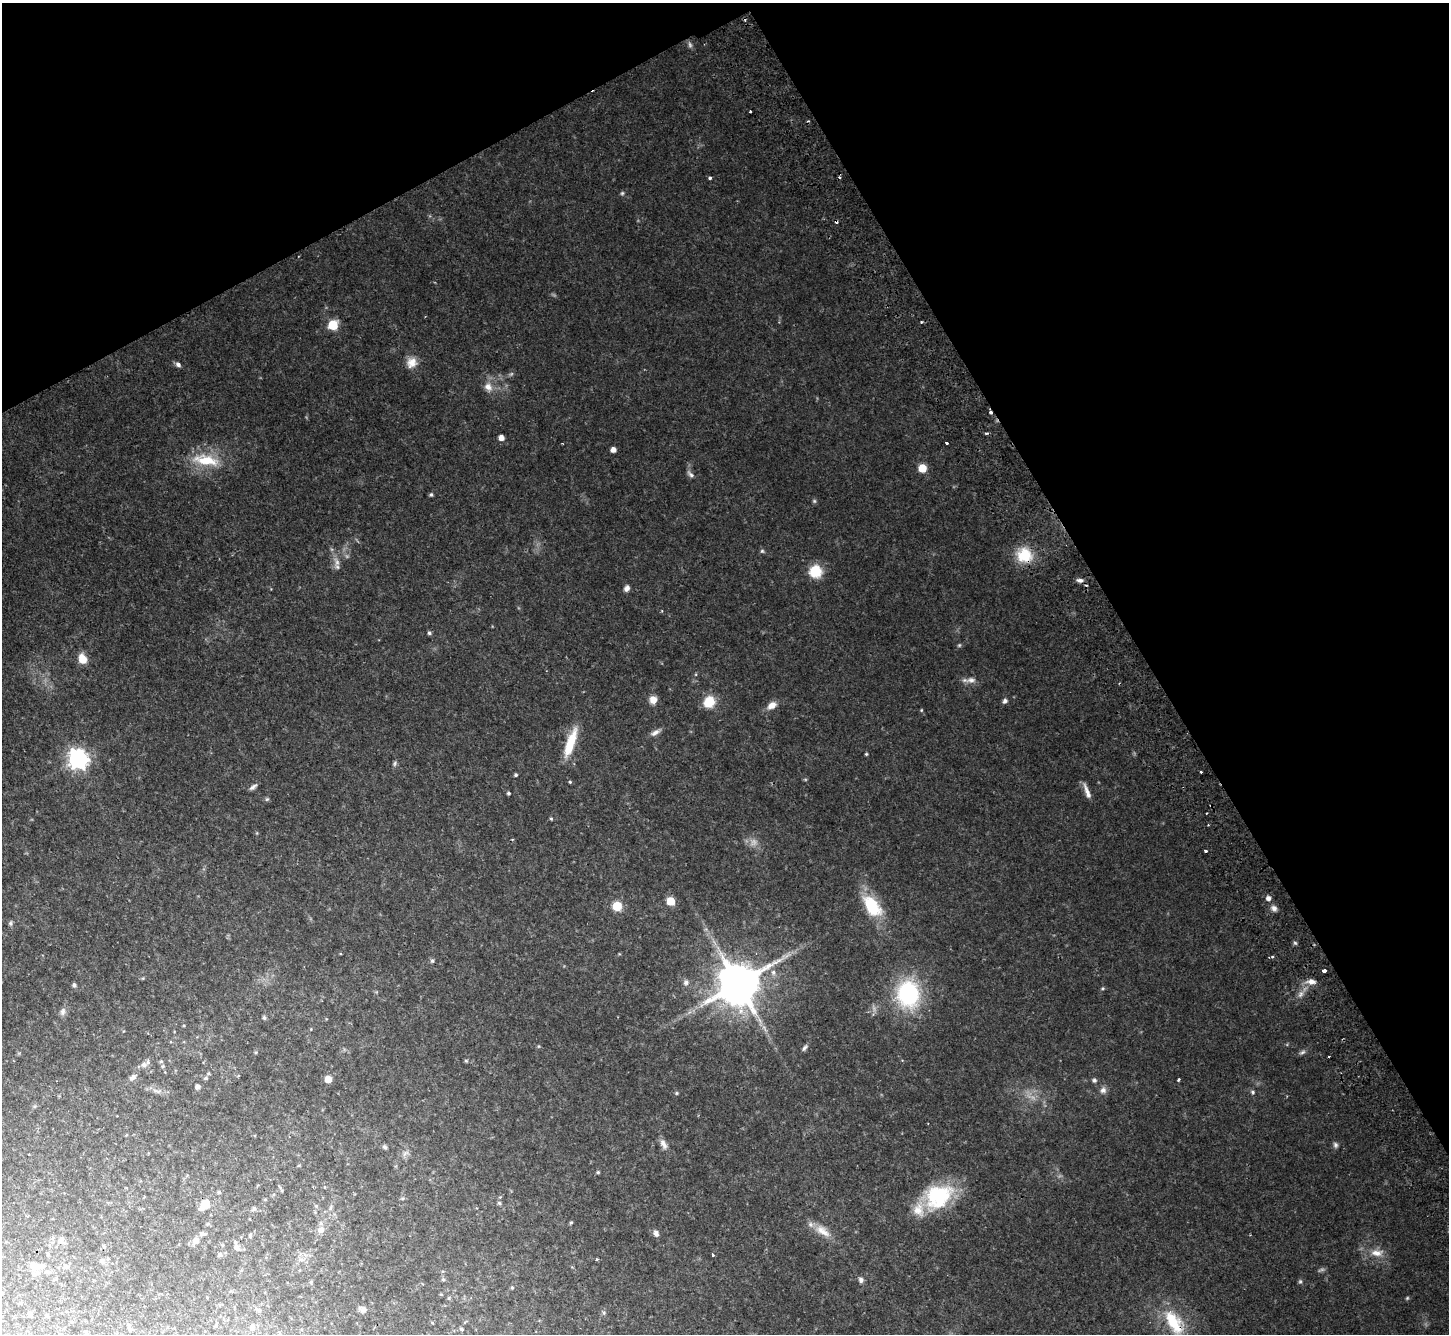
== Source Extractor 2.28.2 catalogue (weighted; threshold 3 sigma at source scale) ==
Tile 3 of 4 x 4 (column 3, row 1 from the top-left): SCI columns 2948-4394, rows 4324-5655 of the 5893 x 5846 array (HDU 1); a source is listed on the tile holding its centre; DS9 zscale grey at full resolution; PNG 1451 x 1336 px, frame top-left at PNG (2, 3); no overlay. Shown black and unused: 29% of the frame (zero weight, under 2 of 3 exposures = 3% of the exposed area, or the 3 px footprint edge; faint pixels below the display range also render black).
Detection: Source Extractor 2.28.2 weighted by HDU 2 'WHT'; one run over the whole footprint, this tile lists its part. Background 0.0814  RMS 0.0064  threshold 0.029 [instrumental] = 3 sigma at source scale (4.5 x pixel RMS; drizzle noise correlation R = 1.50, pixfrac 1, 0.05/0.05 arcsec/px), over >= 5 px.
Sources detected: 159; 6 too faint to see at this stretch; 6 cosmic-ray / hot-pixel residue — not listed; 4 inside a brighter listed object's ellipse — not listed separately; the other 143 listed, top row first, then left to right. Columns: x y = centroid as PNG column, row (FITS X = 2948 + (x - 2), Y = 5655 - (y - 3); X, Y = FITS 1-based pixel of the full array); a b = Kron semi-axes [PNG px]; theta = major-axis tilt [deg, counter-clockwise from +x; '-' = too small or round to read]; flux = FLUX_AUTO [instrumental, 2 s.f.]
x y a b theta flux
750 111 3 2 - 1.1
710 178 3 3 - 3
622 193 5 5 - 1
921 322 3 2 - 1.2
333 325 6 6 - 32
412 362 15 13 52 7.2
178 364 7 5 -41 2.1
488 387 13 11 -60 6.1
501 438 5 5 - 4.4
946 443 3 2 - 1.7
613 450 5 4 - 4.2
206 460 40 15 -9 25
922 468 5 5 - 21
690 474 12 6 -50 2.4
431 495 5 4 - 1.1
814 501 5 5 - 1
762 551 5 5 - 1.1
1024 555 19 18 - 20
337 562 15 8 -74 4.4
815 571 12 12 - 18
1080 580 9 6 -5 2.4
627 588 7 6 - 3
429 633 5 4 - 1.4
959 645 6 5 - 0.94
82 659 11 8 -66 8.7
971 680 14 8 3 4.2
653 700 9 8 - 5.7
1005 701 6 5 - 1.8
709 702 13 12 - 13
772 705 12 8 35 5.6
921 710 4 4 - 0.68
655 732 15 6 31 3.3
570 743 38 10 71 19
866 754 4 3 - 0.73
78 759 8 7 - 370
395 763 7 5 88 1.3
1201 772 3 3 - 1.9
516 775 4 4 - 1
805 779 6 3 -19 0.71
570 782 4 3 - 0.84
253 787 11 5 37 2.2
1087 791 21 5 -70 4.5
508 793 4 3 - 0.98
267 799 6 5 - 1.1
1206 813 3 2 - 0.9
551 819 5 3 - 0.81
1205 851 3 3 - 3.2
1268 898 7 6 - 2.6
671 901 5 5 - 21
617 906 5 5 - 33
872 906 30 16 -54 28
1274 908 9 7 -40 2.7
11 923 7 5 59 1.3
1295 943 6 5 - 1.1
340 954 4 3 - 0.51
432 961 7 6 - 1.3
1324 970 3 3 - 16
773 972 7 7 - 2.8
143 978 5 4 - 0.64
1311 981 11 7 -2 4.9
686 982 8 7 - 2.4
739 984 13 11 32 2800
74 985 5 4 - 1.4
1103 988 5 5 - 1
908 994 22 18 -88 84
1301 994 10 6 50 3
63 1011 12 7 78 2.6
264 1018 5 5 - 1.4
184 1025 3 3 - 0.64
311 1029 5 3 - 0.57
539 1046 6 3 71 0.66
804 1048 10 5 49 1.7
256 1052 5 4 - 0.81
1302 1052 10 5 25 1.7
161 1061 5 5 - 0.97
466 1061 5 5 - 0.85
144 1064 9 8 - 3.2
163 1066 5 5 - 1
208 1073 5 4 - 0.85
133 1077 9 6 35 3.1
206 1078 6 5 - 1.1
328 1079 6 6 - 6.7
1178 1079 3 3 - 1.9
1094 1080 6 6 - 1.5
197 1087 5 5 - 2.8
1103 1090 9 8 - 3
157 1091 15 4 -15 3
1253 1092 6 5 - 1.3
676 1093 5 4 - 0.75
35 1106 6 4 72 0.85
663 1144 15 7 -66 3.9
1335 1145 8 6 -75 1.8
385 1147 6 5 - 1.3
405 1153 11 5 38 2.4
29 1154 3 2 - 0.76
598 1172 5 4 - 0.96
282 1191 6 4 -71 0.83
219 1192 4 4 - 0.97
938 1196 40 28 29 51
402 1198 6 5 - 0.98
206 1203 12 9 84 6
499 1203 6 4 -13 1.2
316 1206 6 5 - 1.1
330 1208 8 5 63 1.8
254 1209 7 5 59 1.3
571 1223 6 4 61 0.83
321 1230 9 9 - 4.7
822 1231 26 12 -35 9.7
656 1233 9 6 -70 2.6
202 1234 8 5 6 1.8
250 1236 6 4 -87 0.96
61 1241 11 10 - 3.8
196 1241 7 6 - 4
104 1246 5 4 - 0.88
237 1248 9 6 -33 2.5
1377 1253 19 9 -1 7.8
48 1254 5 4 - 0.98
220 1255 6 5 - 1.7
713 1255 3 3 - 1.6
301 1260 7 4 -19 1.6
597 1260 3 3 - 1.1
102 1261 6 6 - 2.2
34 1266 13 10 -63 5.5
66 1267 10 6 17 2.2
443 1279 5 4 - 1.1
861 1280 8 6 -79 2.1
311 1282 6 4 48 0.82
512 1287 5 4 - 0.79
441 1294 4 4 - 0.64
207 1297 4 2 - 0.42
449 1298 5 5 - 0.94
1407 1298 5 4 - 0.82
20 1304 5 3 - 0.75
363 1309 10 6 -23 2.6
259 1310 9 6 -51 2.2
603 1312 6 4 -71 1
30 1314 6 6 - 1.6
47 1316 5 4 - 0.83
465 1322 7 3 45 0.74
1174 1322 42 19 -59 32
129 1328 7 4 -60 1.1
252 1328 8 8 - 3.1
462 1329 6 5 - 1.2
Overlapping masked pixels (flux is a lower limit): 3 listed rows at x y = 1024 555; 1080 580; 1174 1322
Isophote crosses this tile's border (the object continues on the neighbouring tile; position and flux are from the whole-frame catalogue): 1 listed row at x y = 1174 1322